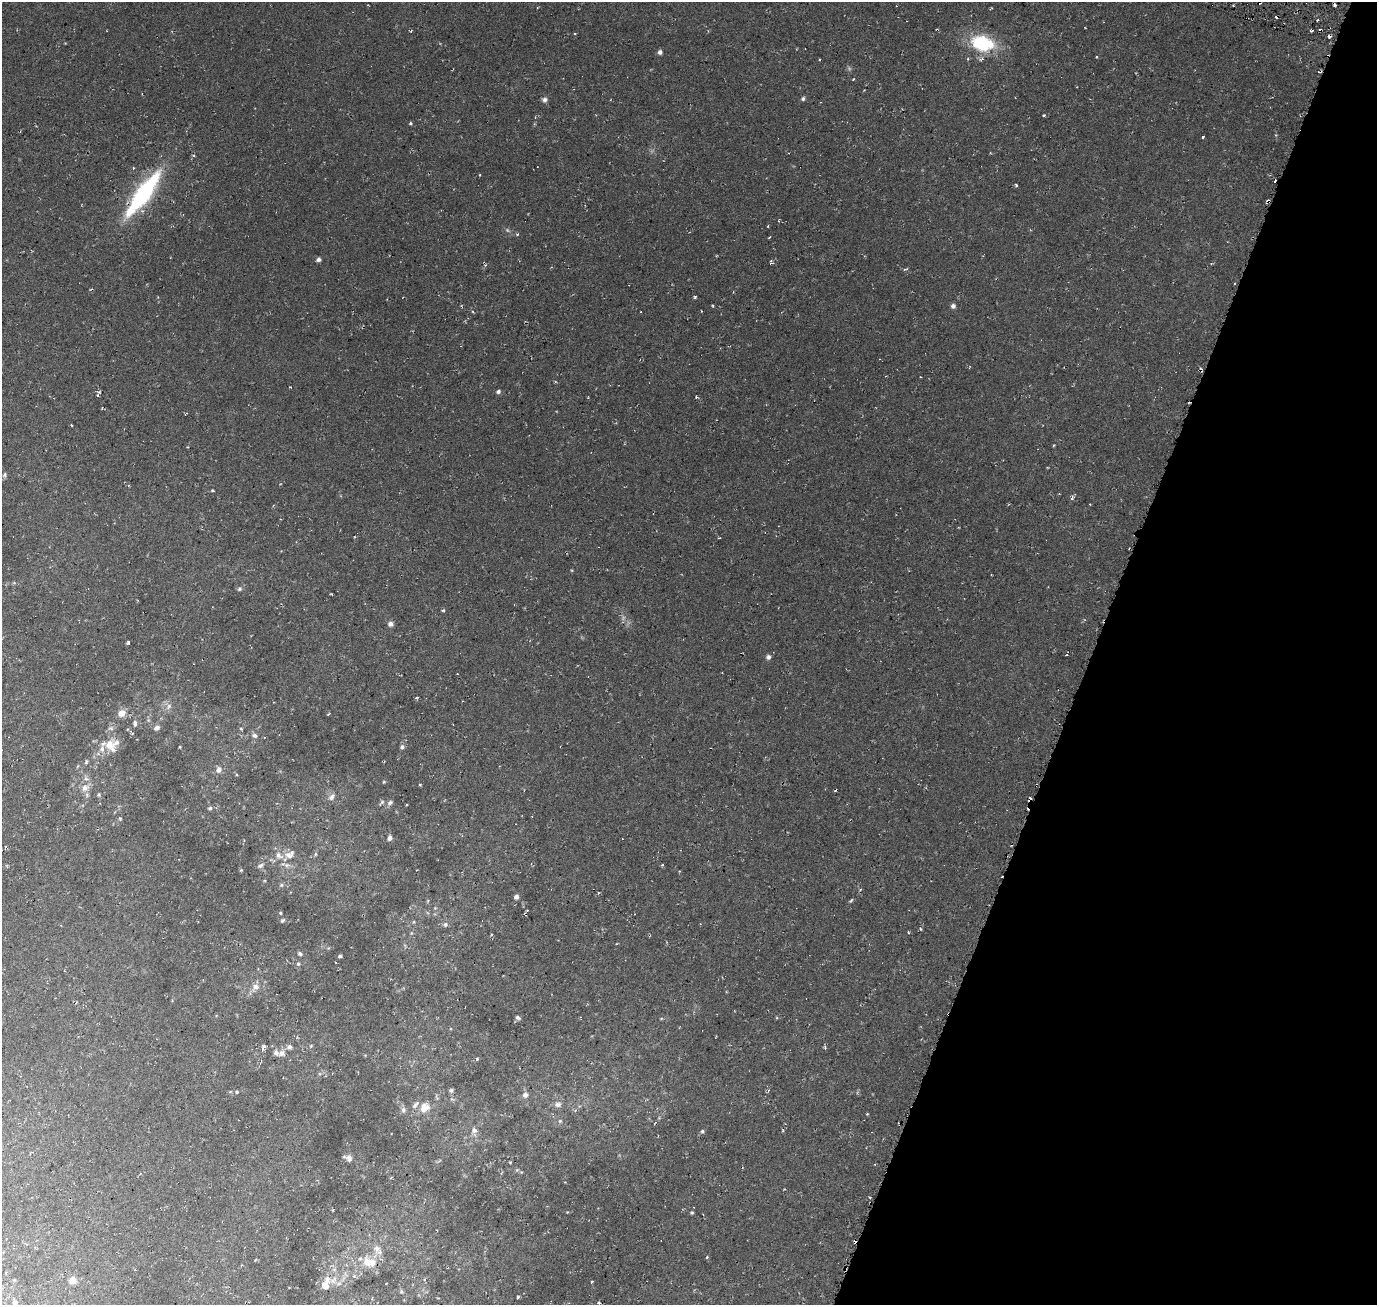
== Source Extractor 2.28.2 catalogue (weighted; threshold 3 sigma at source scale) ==
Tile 8 of 4 x 4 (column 4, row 2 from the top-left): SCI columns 4125-5499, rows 2819-4121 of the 5504 x 5701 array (HDU 1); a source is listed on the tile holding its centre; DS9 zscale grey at full resolution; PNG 1379 x 1307 px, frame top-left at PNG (2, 2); no overlay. Shown black and unused: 21% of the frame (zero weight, under 3 of 6 exposures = <1% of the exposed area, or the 3 px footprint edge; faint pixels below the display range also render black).
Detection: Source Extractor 2.28.2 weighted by HDU 2 'WHT'; one run over the whole footprint, this tile lists its part. Background 0.0273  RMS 0.0042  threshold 0.0174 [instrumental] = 3 sigma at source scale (4.09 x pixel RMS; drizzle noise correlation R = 1.36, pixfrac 0.8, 0.0396/0.0396 arcsec/px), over >= 5 px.
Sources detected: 129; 3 too faint to see at this stretch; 10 cosmic-ray / hot-pixel residue — not listed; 8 inside a brighter listed object's ellipse — not listed separately; the other 108 listed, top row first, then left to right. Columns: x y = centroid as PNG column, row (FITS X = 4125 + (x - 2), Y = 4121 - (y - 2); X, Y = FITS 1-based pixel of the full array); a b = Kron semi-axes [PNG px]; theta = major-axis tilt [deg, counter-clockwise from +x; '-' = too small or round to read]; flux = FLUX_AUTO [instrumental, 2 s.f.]
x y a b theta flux
982 43 26 16 -14 24
660 52 5 5 - 1.1
1096 57 3 3 - 0.38
853 79 4 2 - 0.27
803 99 6 5 - 0.73
545 100 7 6 - 1.1
1044 115 4 3 - 0.49
410 123 4 4 - 0.5
1203 137 3 3 - 9.8
133 168 4 3 - 0.31
480 175 3 2 - 0.37
1016 185 4 3 - 0.57
143 194 54 13 54 50
1268 201 6 3 24 0.73
768 226 2 2 - 0.34
319 259 5 5 - 1.1
771 262 6 3 86 0.56
905 269 7 3 9 0.56
695 297 5 3 - 0.63
712 305 3 3 - 0.36
953 306 6 5 - 1.3
498 391 6 5 - 0.89
97 395 5 3 - 0.53
71 425 3 2 - 0.3
4 475 7 5 83 0.69
213 490 3 3 - 0.61
239 589 6 5 - 0.87
443 610 4 4 - 0.51
390 624 6 6 - 1.4
128 643 5 2 - 0.6
768 657 6 6 - 1.1
169 706 10 7 47 1.7
121 713 8 7 - 3.6
135 723 8 5 90 1.2
157 728 7 6 - 1.5
241 728 5 3 - 0.4
254 735 6 6 - 1.1
111 745 19 17 21 7.3
180 747 3 2 - 0.32
402 747 6 5 - 0.95
86 762 6 5 - 0.64
219 770 8 6 60 2
384 782 5 4 - 0.45
420 785 4 3 - 0.35
85 788 12 10 51 3.2
99 795 6 5 - 0.65
331 797 10 7 54 1.7
382 802 10 5 46 0.85
390 803 8 6 33 1.2
210 808 5 5 - 0.71
120 818 5 4 - 0.46
390 838 6 5 - 1.4
244 840 4 3 - 0.31
292 852 8 7 - 1
315 854 6 4 89 0.5
279 855 13 9 -34 2.8
260 865 10 5 32 1
287 865 9 6 1 1.4
662 865 4 2 - 0.4
241 870 5 4 - 0.4
281 885 7 5 22 0.72
516 897 5 5 - 1.4
851 900 6 3 46 0.51
435 908 4 4 - 0.43
280 913 4 4 - 0.42
282 921 6 4 43 0.71
445 924 7 6 - 1.1
921 929 4 3 - 0.46
411 933 5 5 - 0.47
300 954 7 5 -34 0.84
340 956 4 3 - 0.93
298 964 6 5 - 0.73
256 987 9 7 -8 2.1
518 1018 6 4 -32 0.75
311 1046 5 4 - 0.37
264 1047 6 4 45 1.2
289 1047 9 7 10 1.2
282 1053 10 9 - 1.8
477 1059 4 3 - 0.65
451 1090 5 5 - 0.82
237 1092 5 5 - 0.53
525 1095 7 7 - 1.6
558 1104 9 7 3 1.7
424 1107 13 12 - 4.7
403 1110 8 7 - 1.2
560 1121 6 5 - 0.57
474 1131 11 7 -90 2.2
702 1131 5 5 - 0.7
349 1158 10 8 -89 1.6
510 1162 4 3 - 0.31
517 1170 5 5 - 0.49
567 1212 2 2 - 0.25
692 1213 5 4 - 0.48
376 1249 16 10 -79 3.8
707 1257 5 3 - 0.38
367 1262 12 10 -76 4.7
241 1265 3 2 - 0.32
334 1269 7 5 43 0.97
354 1276 5 5 - 0.61
14 1280 5 5 - 0.49
72 1280 6 6 - 3.8
592 1281 4 2 - 0.31
325 1285 11 10 - 3.6
401 1292 6 5 - 0.62
518 1297 4 3 - 0.47
372 1298 4 2 - 0.51
15 1302 6 6 - 1.7
598 1303 4 3 - 0.55
Overlapping masked pixels (flux is a lower limit): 1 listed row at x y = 1268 201
Unlisted compact peaks at least as high as the median listed source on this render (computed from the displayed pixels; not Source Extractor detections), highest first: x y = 517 234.